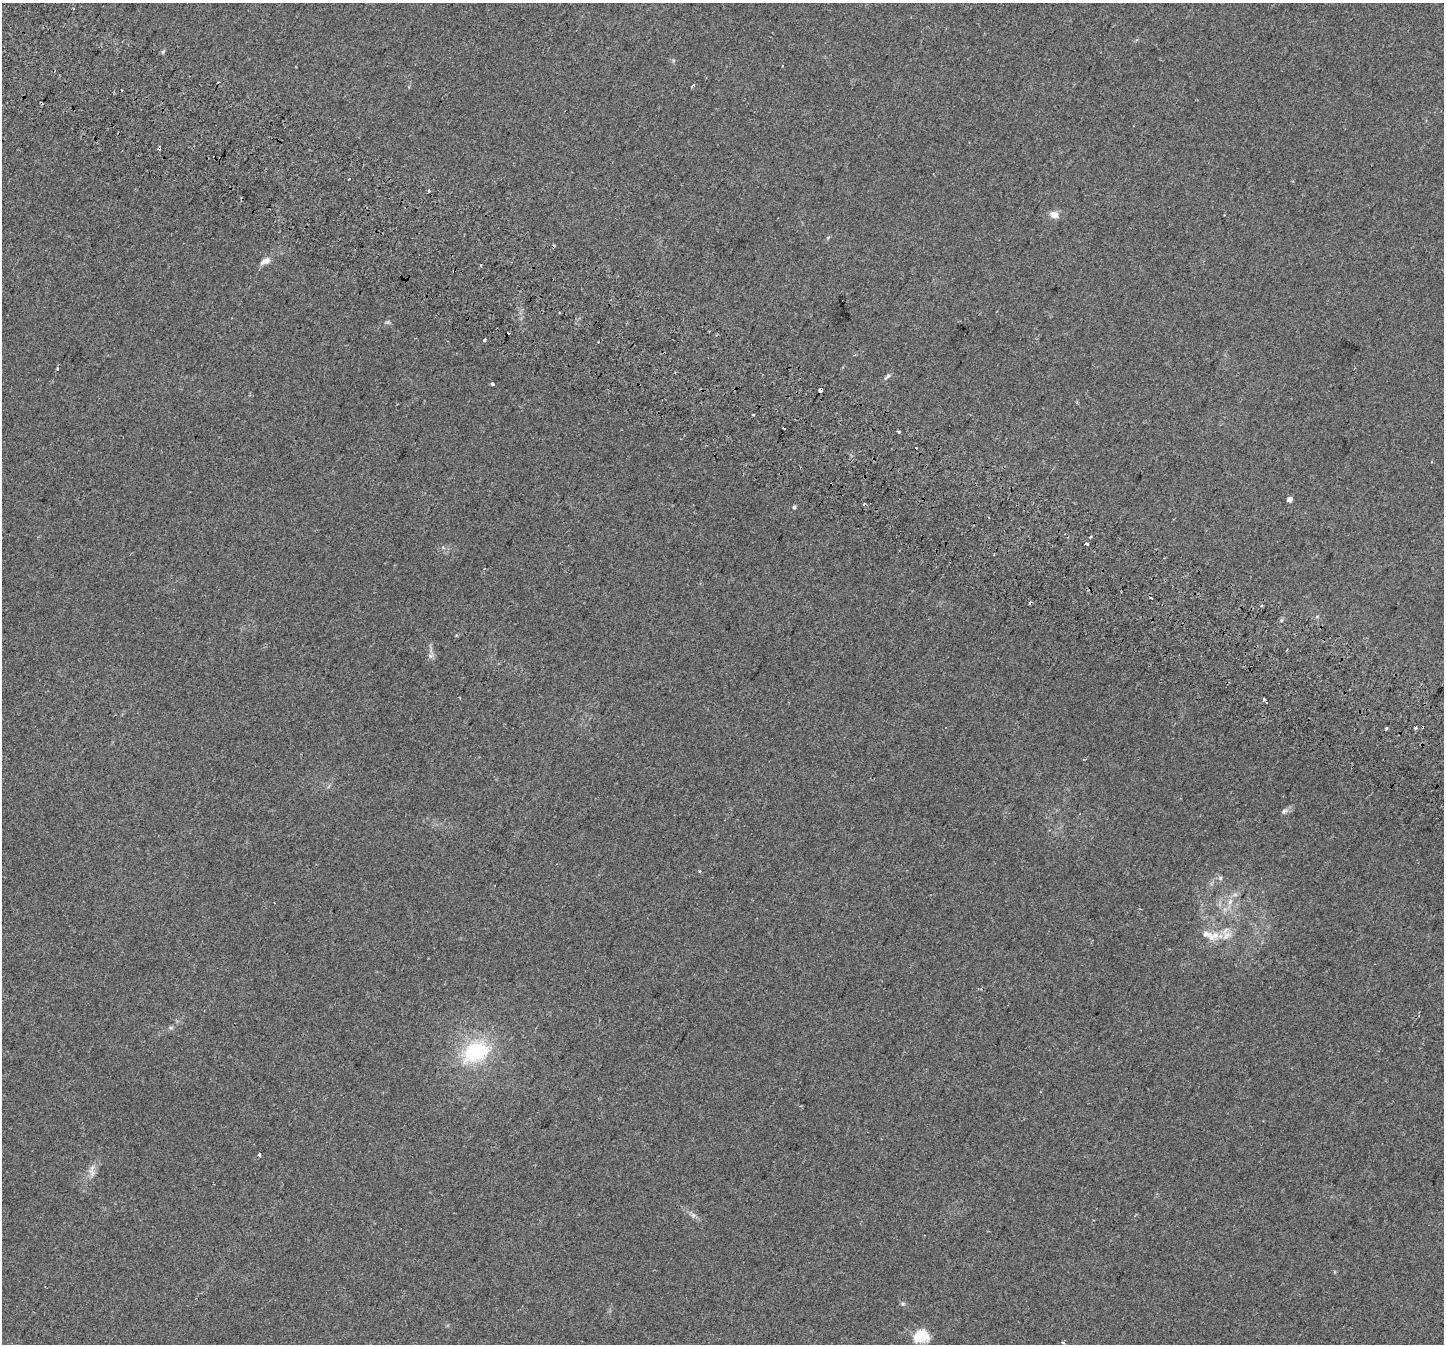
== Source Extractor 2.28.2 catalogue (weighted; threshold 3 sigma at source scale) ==
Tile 11 of 4 x 4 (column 3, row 3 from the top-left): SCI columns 2950-4391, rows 1684-3025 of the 5890 x 5987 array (HDU 1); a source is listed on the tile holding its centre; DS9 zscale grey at full resolution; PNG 1446 x 1346 px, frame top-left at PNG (2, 3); no overlay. Shown black and unused: <1% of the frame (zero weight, under 2 of 3 exposures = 4% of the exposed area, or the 3 px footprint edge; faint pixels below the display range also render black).
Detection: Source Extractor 2.28.2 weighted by HDU 2 'WHT'; one run over the whole footprint, this tile lists its part. Background 0.0629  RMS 0.0063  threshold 0.0284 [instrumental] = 3 sigma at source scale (4.5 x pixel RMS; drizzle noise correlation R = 1.50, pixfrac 1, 0.0396/0.0396 arcsec/px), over >= 5 px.
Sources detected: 52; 13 cosmic-ray / hot-pixel residue — not listed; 2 inside a brighter listed object's ellipse — not listed separately; the other 37 listed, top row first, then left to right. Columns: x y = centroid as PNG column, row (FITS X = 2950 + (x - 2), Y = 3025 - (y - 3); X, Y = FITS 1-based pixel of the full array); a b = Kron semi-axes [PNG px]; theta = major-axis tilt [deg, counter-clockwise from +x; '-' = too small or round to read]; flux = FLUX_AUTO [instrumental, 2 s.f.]
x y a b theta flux
693 85 4 3 - 0.9
1054 214 12 9 -14 4.1
828 237 6 4 20 0.69
265 261 14 7 27 3.6
388 322 7 5 15 1.1
484 340 3 3 - 1.2
57 368 3 3 - 1.2
887 376 12 4 43 1.4
492 384 3 3 - 4.2
820 390 3 3 - 13
898 431 4 3 - 0.65
1431 462 3 2 - 0.51
1290 499 4 4 - 4
794 507 5 4 - 0.84
1087 544 3 3 - 4.7
1151 598 3 2 - 1
1262 606 3 3 - 1.8
1264 699 4 3 - 1.1
1266 702 3 2 - 0.87
1386 728 3 3 - 0.86
1415 728 3 3 - 3.3
1083 760 4 2 - 0.5
329 786 6 4 70 0.85
1284 811 9 7 39 1.7
700 871 3 3 - 0.87
1220 878 6 5 - 1.1
1235 894 7 4 0 1.4
1230 901 9 6 73 3
1214 936 19 11 30 8.3
171 1028 7 4 1 0.97
476 1051 35 25 28 43
259 1155 3 3 - 1.4
92 1169 16 5 59 3.4
693 1215 8 6 -88 1.7
903 1304 6 5 - 0.96
921 1336 17 13 9 16
1063 1342 3 3 - 1.6
Overlapping masked pixels (flux is a lower limit): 1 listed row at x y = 820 390